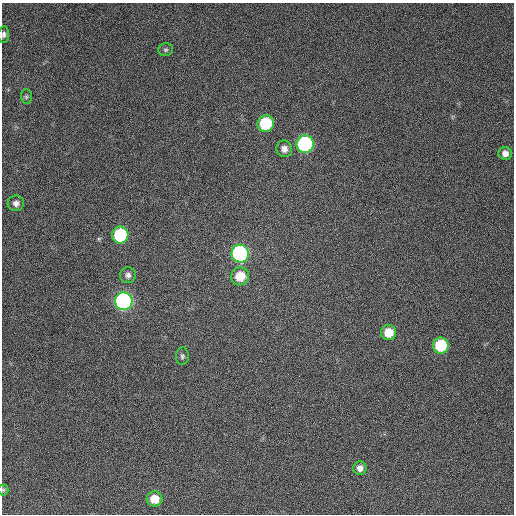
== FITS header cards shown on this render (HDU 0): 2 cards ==
NAXIS1  =                  512 / Axis length
NAXIS2  =                  512 / Axis length

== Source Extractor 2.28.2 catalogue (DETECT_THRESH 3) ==
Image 512 x 512 px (HDU 0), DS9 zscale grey, 1 PNG px = 1 image px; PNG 516 x 516 px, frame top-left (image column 1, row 512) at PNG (2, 3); each listed source drawn as its Kron ellipse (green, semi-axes under 4 px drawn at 4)
Background 344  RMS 7.4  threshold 22.1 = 3 sigma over >= 5 px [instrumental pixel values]
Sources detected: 19; all 19 listed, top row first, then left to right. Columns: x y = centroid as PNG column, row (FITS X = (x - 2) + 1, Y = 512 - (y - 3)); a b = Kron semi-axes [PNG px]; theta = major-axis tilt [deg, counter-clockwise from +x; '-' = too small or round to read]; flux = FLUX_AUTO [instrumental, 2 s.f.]
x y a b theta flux
4 34 8 5 84 1400
166 50 7 6 - 990
26 97 7 5 -89 990
266 124 8 8 - 31000
305 144 9 8 - 90000
284 149 8 8 - 2900
505 153 6 6 - 2600
16 203 8 8 - 2200
120 235 8 8 - 43000
240 254 9 8 - 97000
128 275 8 8 - 2000
240 276 9 9 - 10000
124 301 9 8 - 160000
389 333 7 7 - 9000
441 346 8 8 - 26000
182 356 9 6 88 1200
360 468 6 6 - 2800
3 490 5 5 - 650
154 499 8 7 - 8200
At the frame edge (FLAGS 8, measured only in part): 2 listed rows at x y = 4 34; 3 490